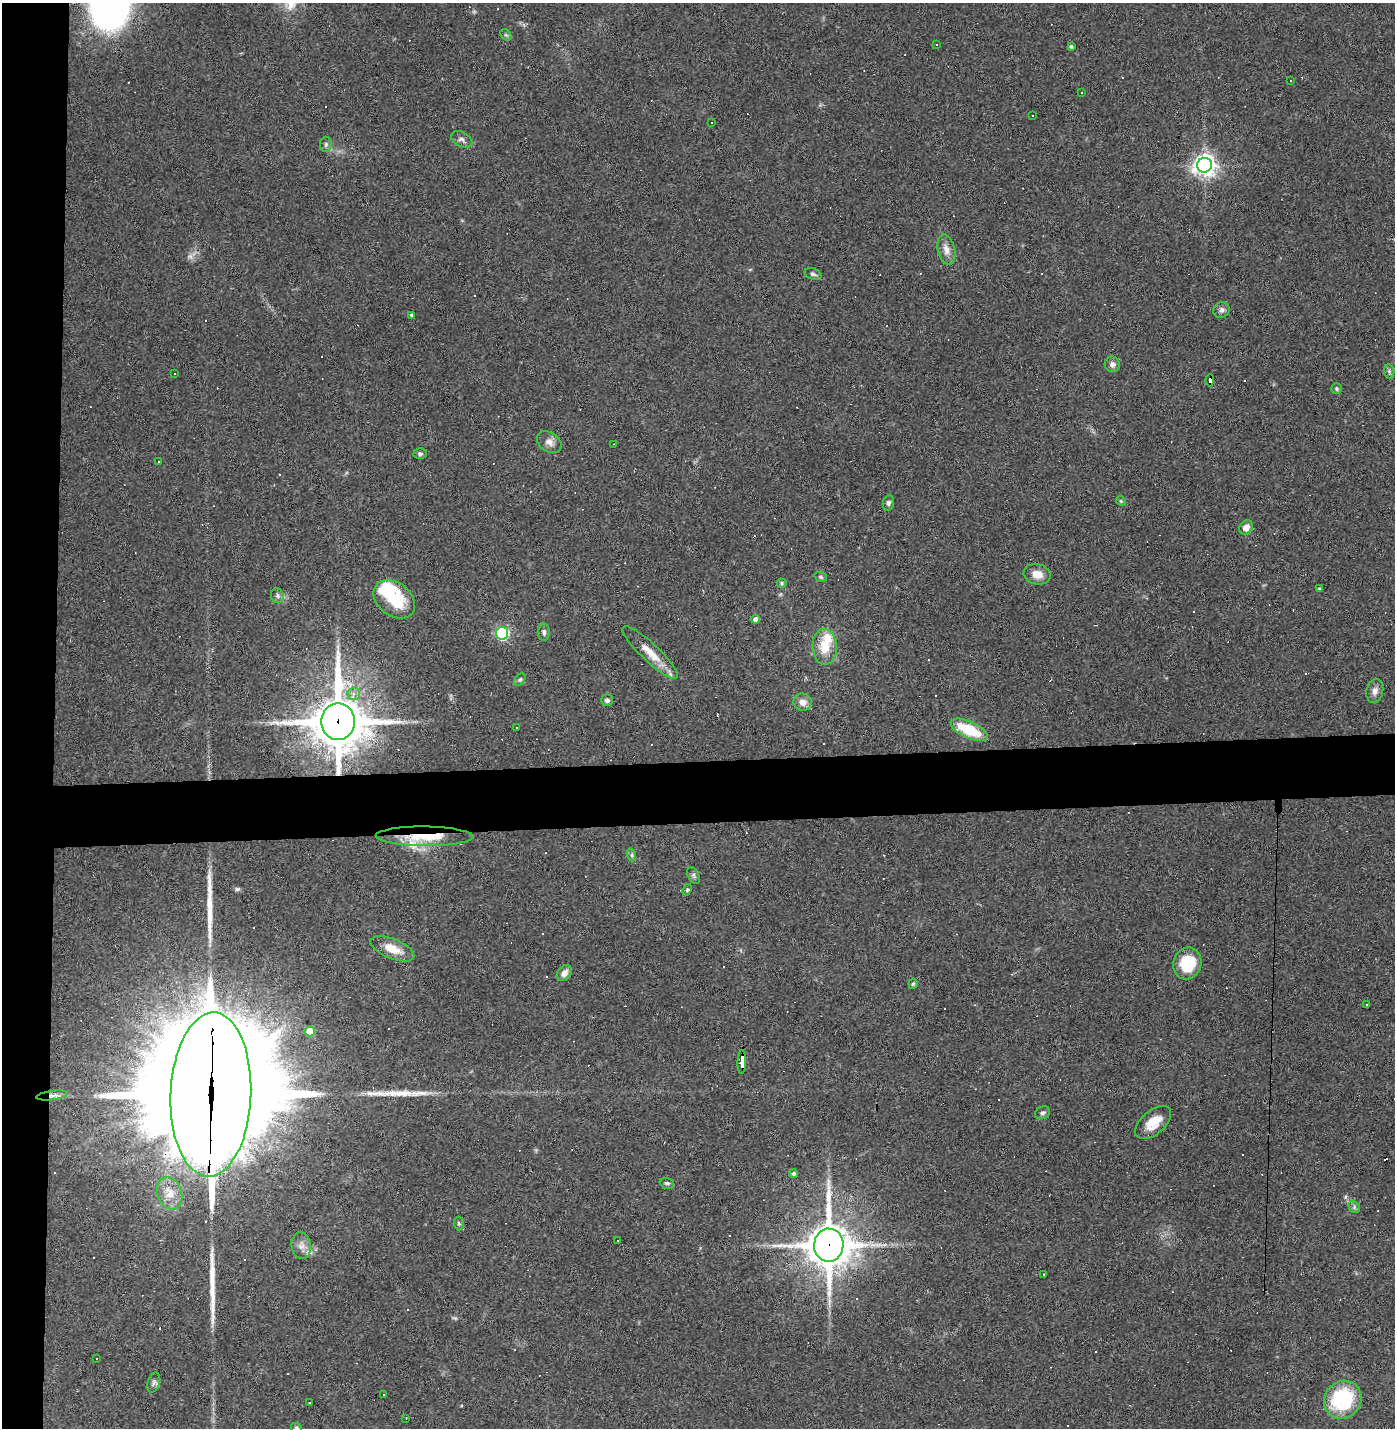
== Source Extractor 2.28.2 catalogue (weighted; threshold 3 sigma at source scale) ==
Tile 4 of 3 x 3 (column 1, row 2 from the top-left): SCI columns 33-1425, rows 1427-2852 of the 4242 x 4278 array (HDU 1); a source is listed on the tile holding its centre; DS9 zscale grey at full resolution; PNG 1397 x 1430 px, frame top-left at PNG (2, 3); each listed source drawn as its Kron ellipse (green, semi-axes under 4 px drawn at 4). Shown black and unused: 8% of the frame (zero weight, under 3 of 4 exposures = <1% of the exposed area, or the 3 px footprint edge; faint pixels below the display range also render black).
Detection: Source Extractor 2.28.2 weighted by HDU 2 'WHT'; one run over the whole footprint, this tile lists its part. Background 0.0416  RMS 0.005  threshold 0.0224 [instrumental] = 3 sigma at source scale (4.5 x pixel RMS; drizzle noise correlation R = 1.50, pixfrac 1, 0.05/0.05 arcsec/px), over >= 5 px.
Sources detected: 147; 2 too faint to see at this stretch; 1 inside a brighter object's white glare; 61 cosmic-ray / hot-pixel residue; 3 long thin detections or spike segments (spike, bleed or trail) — neither listed nor drawn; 4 inside a brighter listed object's ellipse — not listed separately; the other 76 listed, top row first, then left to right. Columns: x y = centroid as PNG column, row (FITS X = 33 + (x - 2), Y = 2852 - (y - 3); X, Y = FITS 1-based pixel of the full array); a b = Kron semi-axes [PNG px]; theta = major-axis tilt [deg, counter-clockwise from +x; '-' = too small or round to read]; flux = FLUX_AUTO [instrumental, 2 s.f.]
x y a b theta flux
506 35 6 5 - 0.84
936 45 3 2 - 0.37
1071 47 4 3 - 0.96
1291 81 3 2 - 0.47
1082 92 3 3 - 1.8
1033 115 2 2 - 0.44
712 122 3 2 - 0.45
462 139 11 7 -28 2.1
326 144 8 5 90 1.2
1204 165 7 7 - 360
946 249 15 8 -77 4
813 274 8 5 -18 1.3
1221 310 8 7 - 1.9
411 315 4 3 - 1
1112 364 8 7 - 2.1
1389 371 7 5 -79 0.95
175 374 3 2 - 0.33
1210 380 6 3 87 63
1337 388 5 5 - 0.79
549 442 13 9 -34 3.2
614 444 2 2 - 0.34
420 454 6 5 - 1.1
158 462 3 3 - 2.3
1121 501 5 4 - 0.62
888 503 8 5 78 1.4
1246 527 7 6 - 3.8
1037 574 14 10 -14 5.6
821 577 6 4 -18 0.85
782 583 5 4 - 0.66
1319 589 3 3 - 0.7
277 596 7 6 - 1.3
394 599 23 16 -38 22
756 619 4 4 - 2.4
544 632 9 6 -89 1.5
502 633 6 6 - 74
825 647 18 12 -88 11
650 652 37 9 -43 9.2
520 680 7 5 48 0.88
1375 691 12 8 77 2.7
354 694 6 6 - 2.1
607 700 6 5 - 1.4
803 702 9 8 - 3.9
338 722 18 16 90 2500
516 728 2 2 - 0.49
969 730 20 8 -25 21
424 836 49 9 -1 17
632 855 6 4 -72 0.82
694 875 9 5 -61 1.1
687 890 6 4 66 0.71
392 949 23 10 -22 8.2
1187 963 16 14 70 18
564 973 9 6 52 3.3
913 984 5 4 - 0.7
1367 1005 3 2 - 0.52
310 1031 5 5 - 12
742 1062 12 3 89 97
52 1095 16 4 8 2.4
211 1095 82 40 88 23000
1043 1113 8 6 27 1.4
1153 1123 21 12 41 8.7
794 1174 4 4 - 1.3
667 1183 7 5 -16 1.1
170 1193 16 12 -70 6.5
1354 1207 6 5 - 0.96
459 1223 7 5 -87 0.89
617 1240 2 2 - 0.52
301 1245 13 10 -82 3.5
829 1245 16 14 90 1600
1044 1274 3 2 - 0.3
96 1359 3 2 - 0.45
154 1382 10 6 73 1.6
383 1395 3 2 - 0.49
1343 1400 20 18 49 41
309 1403 3 3 - 1
406 1418 2 2 - 0.28
297 1428 6 4 -31 0.83
Overlapping masked pixels (flux is a lower limit): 7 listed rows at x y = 1210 380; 338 722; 424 836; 742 1062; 52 1095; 211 1095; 829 1245
Isophote crosses this tile's border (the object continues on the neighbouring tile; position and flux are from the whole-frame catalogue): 1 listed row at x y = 297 1428